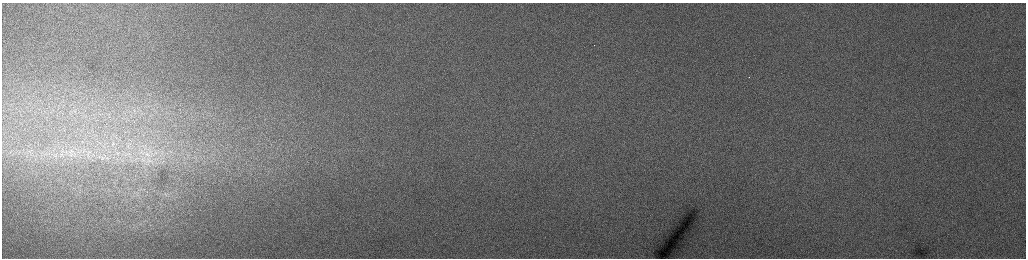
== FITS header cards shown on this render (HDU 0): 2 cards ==
NAXIS1  =                 2048 /fastest changing axis
NAXIS2  =                  512 /next to fastest changing axis

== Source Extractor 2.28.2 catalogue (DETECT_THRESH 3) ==
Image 2048 x 512 px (HDU 0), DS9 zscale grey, zoomed out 1/2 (1 PNG px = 2 x 2 image px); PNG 1028 x 260 px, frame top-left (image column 1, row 511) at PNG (2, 3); no overlay
Background 168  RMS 2.1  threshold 6.3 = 3 sigma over >= 5 px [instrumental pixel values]
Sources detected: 8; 2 cannot appear on this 1/2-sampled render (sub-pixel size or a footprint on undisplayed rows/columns) and are not listed; the other 6 listed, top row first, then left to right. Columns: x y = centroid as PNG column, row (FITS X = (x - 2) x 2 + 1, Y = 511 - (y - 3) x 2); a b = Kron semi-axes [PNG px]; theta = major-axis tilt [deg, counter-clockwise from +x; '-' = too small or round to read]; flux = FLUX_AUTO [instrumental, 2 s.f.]
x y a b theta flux
134 122 2 2 - 200
151 151 6 5 - 1400
118 153 6 2 80 500
147 154 8 4 -14 1800
71 155 6 3 63 910
88 156 5 2 - 450
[2 sub-pixel or undisplayed-footprint detections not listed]